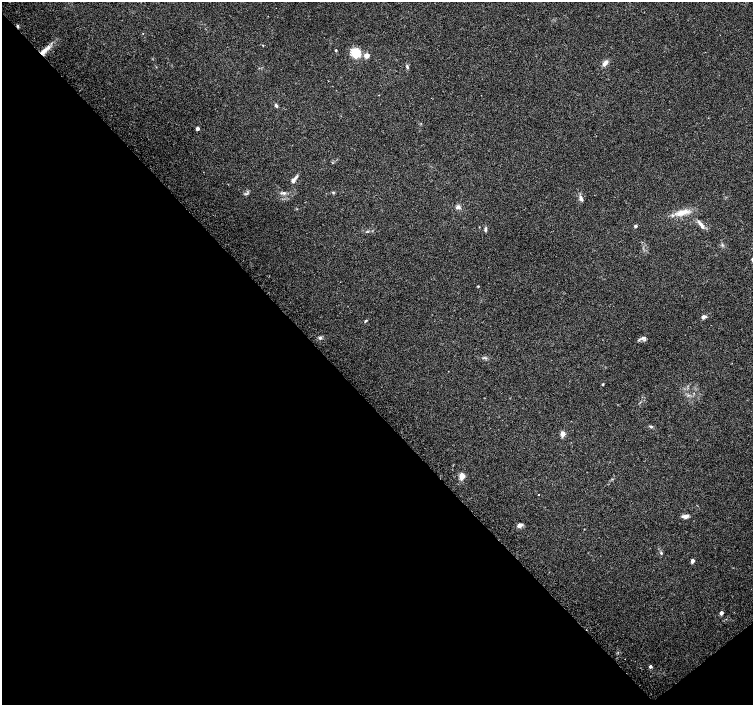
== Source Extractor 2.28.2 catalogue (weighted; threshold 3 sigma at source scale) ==
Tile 14 of 4 x 4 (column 2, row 4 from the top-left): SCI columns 1537-3038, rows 232-1636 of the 6068 x 6021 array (HDU 1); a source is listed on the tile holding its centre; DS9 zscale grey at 2 x 2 block average (1 PNG px = mean of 2 x 2 image px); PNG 755 x 707 px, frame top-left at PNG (2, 2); no overlay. Shown black and unused: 44% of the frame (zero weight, under 2 of 3 exposures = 2% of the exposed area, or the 3 px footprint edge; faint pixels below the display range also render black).
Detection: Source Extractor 2.28.2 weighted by HDU 2 'WHT'; one run over the whole footprint, this tile lists its part. Background 0.0845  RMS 0.012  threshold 0.0519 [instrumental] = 3 sigma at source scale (4.5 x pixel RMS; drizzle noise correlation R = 1.50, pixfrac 1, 0.0396/0.0396 arcsec/px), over >= 5 px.
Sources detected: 37; all 37 listed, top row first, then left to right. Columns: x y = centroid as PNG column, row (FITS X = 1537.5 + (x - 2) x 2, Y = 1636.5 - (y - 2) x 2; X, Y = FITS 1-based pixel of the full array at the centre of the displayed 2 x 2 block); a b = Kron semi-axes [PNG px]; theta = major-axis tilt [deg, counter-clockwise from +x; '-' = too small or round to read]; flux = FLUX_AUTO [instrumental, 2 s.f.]
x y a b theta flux
17 26 4 3 - 3.3
143 33 3 2 - 0.96
336 50 3 2 - 2.8
43 51 15 5 45 26
356 53 9 7 -40 59
366 55 3 3 - 28
605 63 8 5 54 11
407 67 6 3 -77 4
276 105 6 3 -53 4.6
197 128 3 3 - 9.4
294 179 11 4 49 11
333 192 5 2 - 2.5
284 193 6 4 1 5.9
581 198 8 4 -72 7.9
458 207 6 5 - 7.4
683 212 18 7 28 29
701 225 14 4 -53 12
635 226 3 3 - 6.3
485 229 6 4 86 4.4
752 259 3 2 - 5.5
478 286 3 2 - 2.1
704 317 5 4 - 8.1
366 321 5 2 - 2.8
320 338 4 4 - 5.5
642 338 5 4 - 6.3
486 358 4 3 - 3.5
603 384 3 2 - 2.8
651 426 5 3 - 4.2
563 434 3 3 - 32
462 476 3 3 - 52
538 495 2 2 - 4.4
685 517 9 4 2 9.8
520 525 5 4 - 12
661 553 4 3 - 3.3
692 561 4 3 - 11
721 613 3 3 - 10
650 666 3 3 - 5.8
Overlapping masked pixels (flux is a lower limit): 2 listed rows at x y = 17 26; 43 51
Isophote crosses this tile's border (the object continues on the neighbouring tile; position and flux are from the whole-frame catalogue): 1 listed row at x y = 752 259